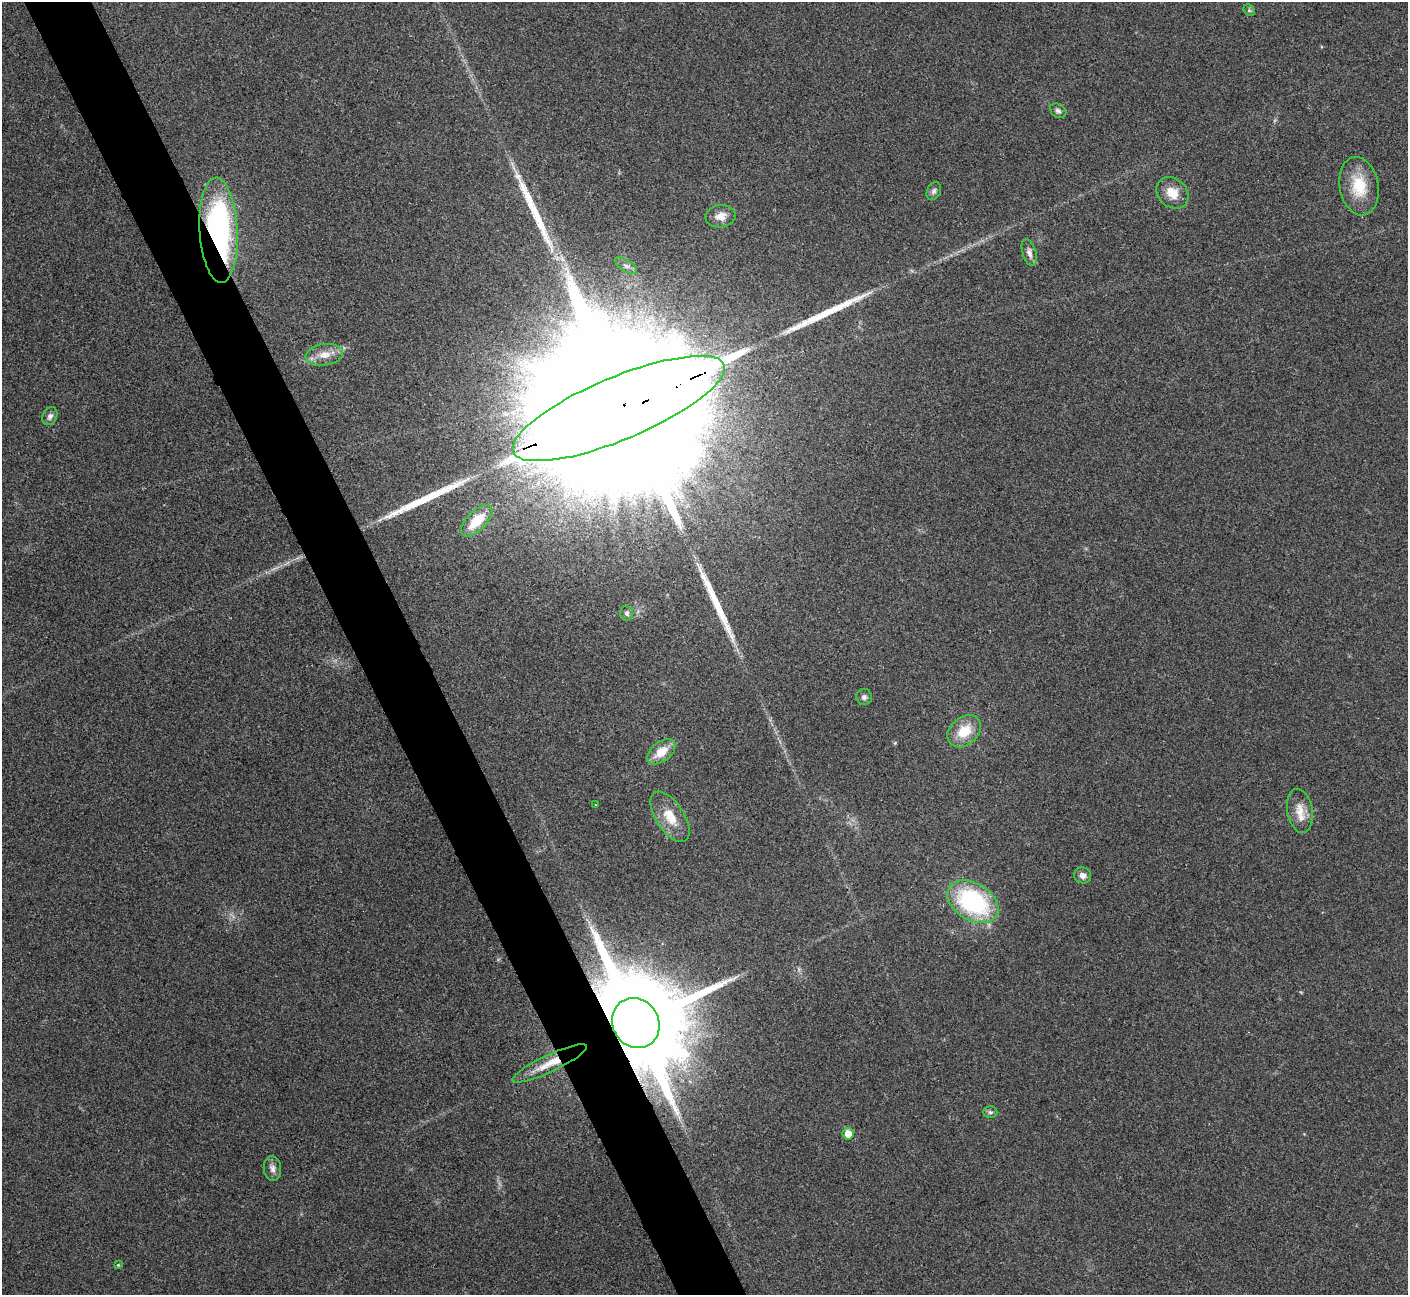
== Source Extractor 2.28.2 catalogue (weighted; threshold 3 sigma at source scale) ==
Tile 11 of 4 x 4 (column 3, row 3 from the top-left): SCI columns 2816-4221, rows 1453-2745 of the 5634 x 5622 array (HDU 1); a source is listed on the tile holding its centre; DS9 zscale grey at full resolution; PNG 1410 x 1297 px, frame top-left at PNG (2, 2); each listed source drawn as its Kron ellipse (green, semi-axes under 4 px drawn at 4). Shown black and unused: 5% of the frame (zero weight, under 3 of 4 exposures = <1% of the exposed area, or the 3 px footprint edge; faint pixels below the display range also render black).
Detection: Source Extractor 2.28.2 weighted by HDU 2 'WHT'; one run over the whole footprint, this tile lists its part. Background 0.0537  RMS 0.0067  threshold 0.0302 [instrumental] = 3 sigma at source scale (4.5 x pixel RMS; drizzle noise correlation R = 1.50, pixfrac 1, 0.05/0.05 arcsec/px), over >= 5 px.
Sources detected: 33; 4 long thin detections or spike segments (spike, bleed or trail) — neither listed nor drawn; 1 inside a brighter listed object's ellipse — not listed separately; the other 28 listed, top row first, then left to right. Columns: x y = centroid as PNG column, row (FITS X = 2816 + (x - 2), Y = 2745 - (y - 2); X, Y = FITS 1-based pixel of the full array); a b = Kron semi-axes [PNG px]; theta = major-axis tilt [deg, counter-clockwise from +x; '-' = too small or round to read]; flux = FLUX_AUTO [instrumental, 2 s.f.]
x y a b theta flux
1249 10 6 5 - 1.1
1058 111 9 6 -34 2.1
1359 186 29 19 -80 23
934 191 9 6 62 2.1
1172 193 17 14 -42 11
721 216 15 11 8 6.4
219 230 53 19 -87 160
1029 253 14 6 -72 3.3
626 266 12 5 -33 2.8
324 355 19 10 8 8.6
619 408 114 31 23 150000
50 416 9 7 62 2.6
477 521 20 9 45 19
627 613 7 6 - 1.8
864 697 8 8 - 2.3
964 731 19 13 40 16
661 752 16 9 37 12
596 805 3 3 - 0.52
1300 811 22 12 -80 9.7
670 817 28 14 -57 15
1083 875 8 8 - 3.9
973 902 28 18 -31 85
636 1023 26 23 -57 19000
550 1063 41 8 25 15
990 1112 7 6 - 1.5
848 1134 6 5 - 9.1
272 1169 12 8 -84 3.6
118 1265 4 3 - 0.65
Overlapping masked pixels (flux is a lower limit): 4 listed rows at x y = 219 230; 619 408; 636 1023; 550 1063